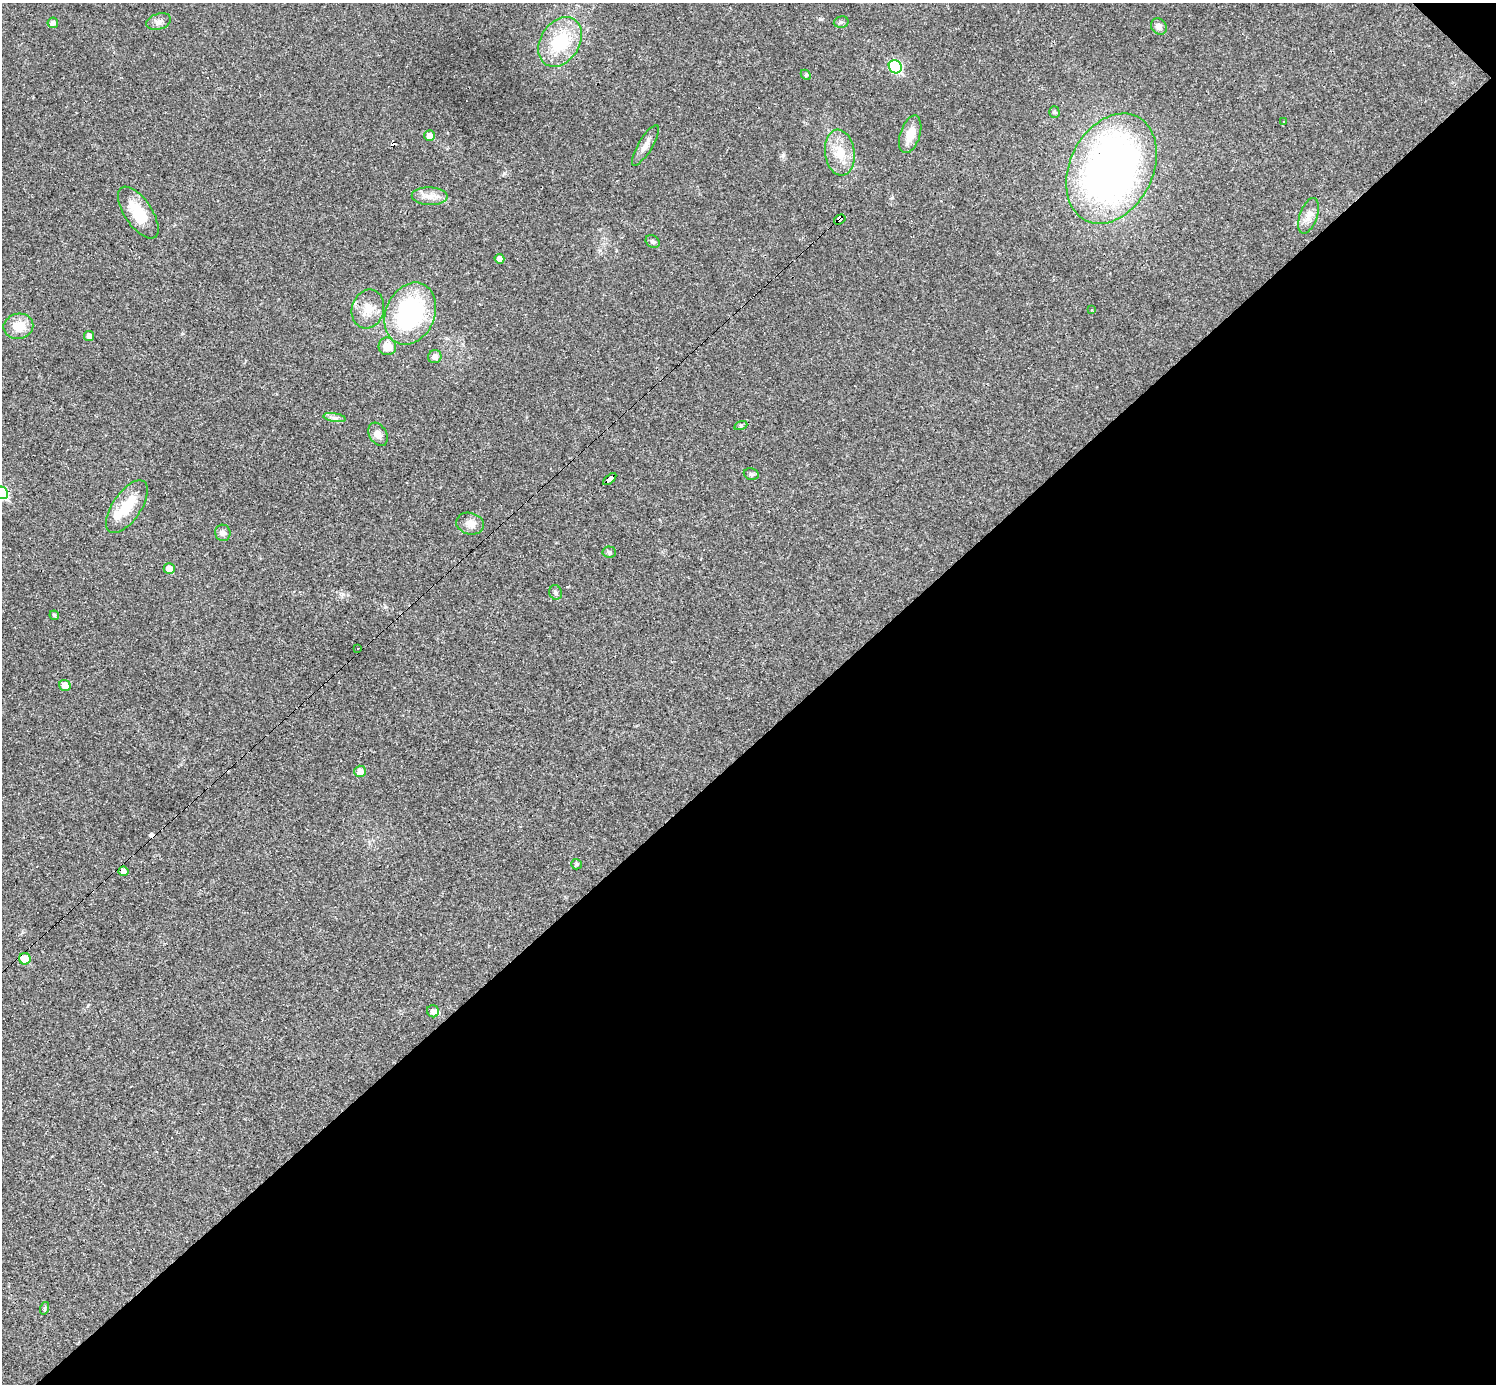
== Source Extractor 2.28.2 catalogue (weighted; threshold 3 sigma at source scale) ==
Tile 12 of 4 x 4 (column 4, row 3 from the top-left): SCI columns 4484-5977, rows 1678-3059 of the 5977 x 5977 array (HDU 1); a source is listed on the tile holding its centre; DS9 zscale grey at full resolution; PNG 1498 x 1386 px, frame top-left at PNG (2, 3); each listed source drawn as its Kron ellipse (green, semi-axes under 4 px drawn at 4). Shown black and unused: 46% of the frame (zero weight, under 3 of 4 exposures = <1% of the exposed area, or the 3 px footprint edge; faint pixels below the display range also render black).
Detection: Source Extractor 2.28.2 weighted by HDU 2 'WHT'; one run over the whole footprint, this tile lists its part. Background 0.0189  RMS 0.0037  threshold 0.0165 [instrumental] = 3 sigma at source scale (4.5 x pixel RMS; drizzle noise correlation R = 1.50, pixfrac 1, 0.05/0.05 arcsec/px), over >= 5 px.
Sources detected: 56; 1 inside a brighter object's white glare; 6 cosmic-ray / hot-pixel residue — neither listed nor drawn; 1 inside a brighter listed object's ellipse — not listed separately; the other 48 listed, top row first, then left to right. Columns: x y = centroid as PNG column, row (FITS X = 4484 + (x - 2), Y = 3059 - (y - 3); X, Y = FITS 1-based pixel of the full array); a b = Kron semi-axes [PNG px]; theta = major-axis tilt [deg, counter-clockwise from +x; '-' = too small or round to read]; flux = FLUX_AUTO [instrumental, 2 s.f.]
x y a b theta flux
159 22 13 8 18 1.8
841 22 7 5 12 0.75
53 23 5 5 - 1.4
1159 27 9 7 -53 1.9
560 42 27 19 57 19
895 67 7 6 - 28
806 75 6 4 -45 0.49
1054 112 5 5 - 0.62
1284 121 3 2 - 0.22
910 134 19 10 72 5.2
430 136 5 5 - 2.6
645 145 23 7 59 2.9
840 153 23 15 -82 7.9
1111 169 58 41 63 190
430 196 18 9 -2 3.7
138 213 30 13 -56 10
1309 216 18 8 71 3.1
840 219 6 4 35 94
653 242 7 5 -32 0.9
499 259 5 4 - 1.9
368 309 20 16 75 5.9
1092 310 4 2 - 0.33
410 314 32 24 66 51
18 326 15 12 11 6.5
89 336 5 5 - 1.4
387 346 9 8 - 4.9
435 357 7 6 - 1.8
335 418 11 4 -9 1.2
741 425 7 4 19 0.56
378 434 12 8 -61 2.4
751 474 7 5 -12 0.84
610 479 8 4 42 52
2 493 7 6 - 25
127 507 30 14 55 11
470 524 14 10 -15 3
223 533 8 7 - 1.5
609 552 7 5 -4 0.73
169 569 5 5 - 3.5
556 592 7 6 - 0.84
54 615 5 4 - 0.62
357 649 3 3 - 5.8
65 685 6 5 - 3.9
360 771 5 5 - 2.5
576 864 5 5 - 0.81
123 871 5 4 - 1.9
25 959 6 5 - 6.6
433 1011 6 6 - 1.5
45 1308 6 4 71 0.52
Overlapping masked pixels (flux is a lower limit): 3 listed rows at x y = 840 219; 610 479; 25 959
Isophote crosses this tile's border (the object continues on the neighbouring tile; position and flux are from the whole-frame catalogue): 1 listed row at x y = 2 493
Unlisted compact peaks at least as high as the median listed source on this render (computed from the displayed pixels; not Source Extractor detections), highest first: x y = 385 607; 783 155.